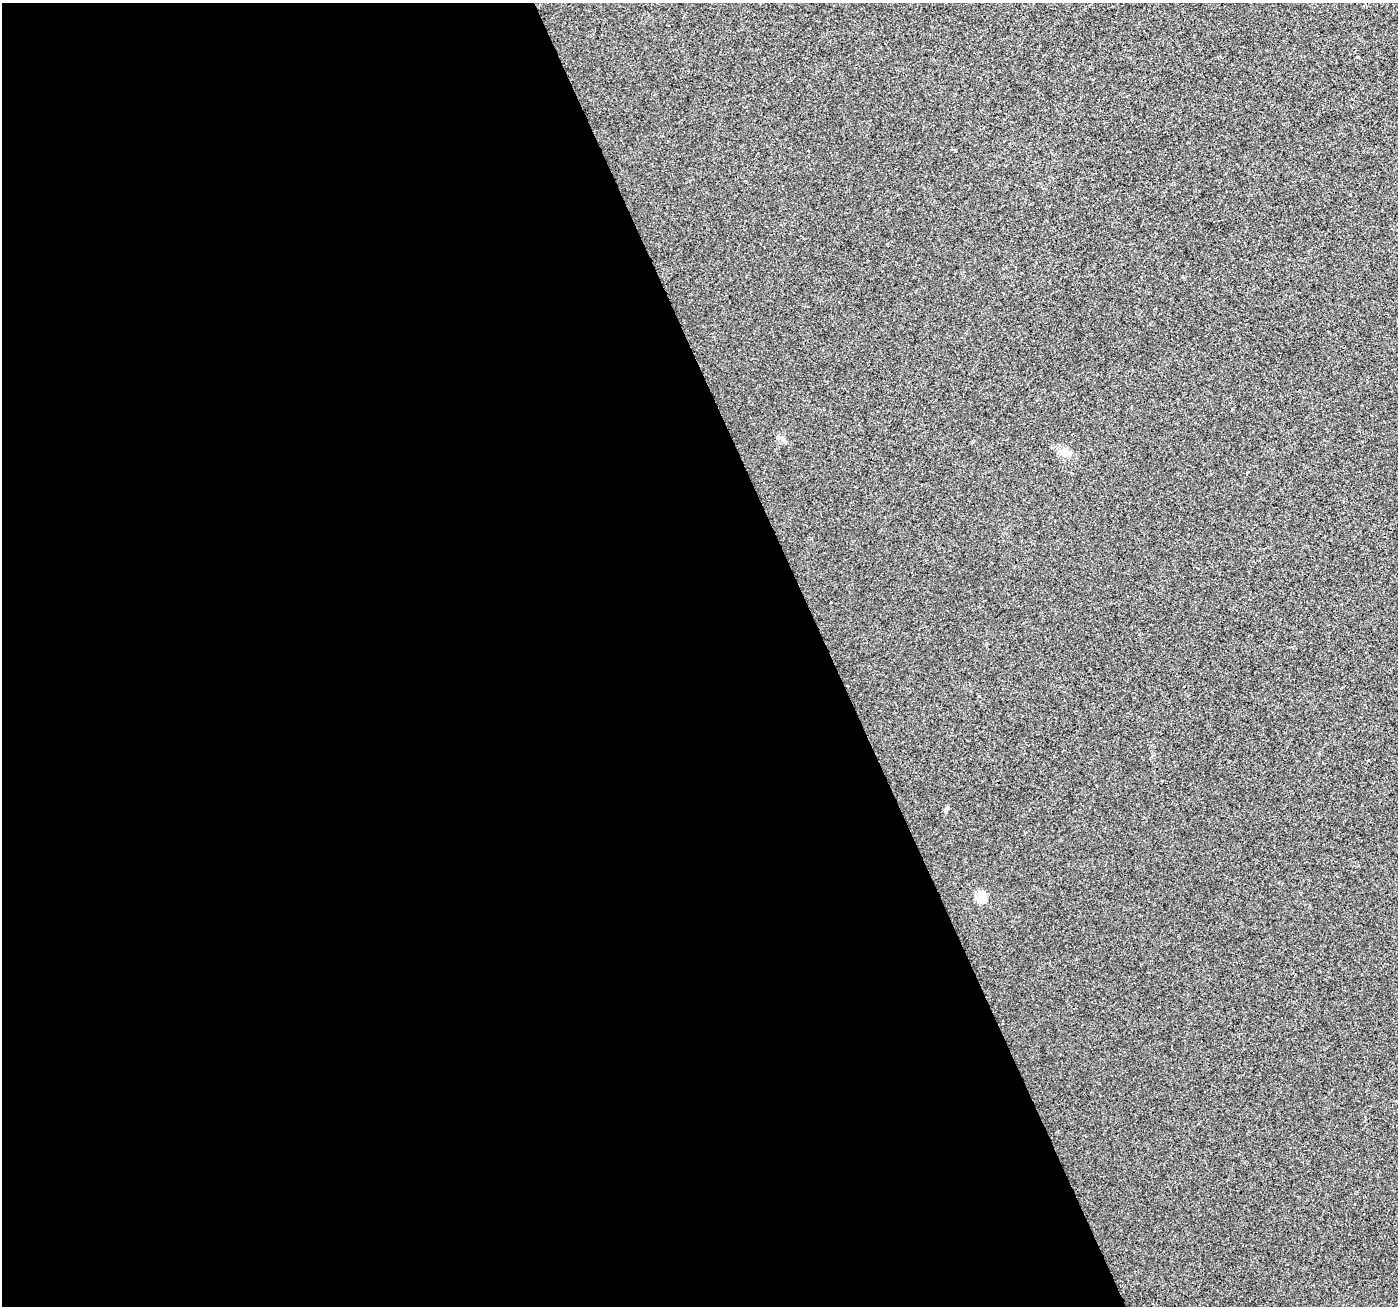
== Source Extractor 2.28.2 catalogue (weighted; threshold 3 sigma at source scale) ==
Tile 9 of 4 x 4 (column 1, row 3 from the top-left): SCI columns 3-1398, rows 1388-2691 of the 5596 x 5449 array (HDU 1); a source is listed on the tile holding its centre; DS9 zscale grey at full resolution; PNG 1400 x 1308 px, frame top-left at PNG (2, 3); no overlay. Shown black and unused: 59% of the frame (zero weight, under 3 of 4 exposures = <1% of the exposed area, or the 3 px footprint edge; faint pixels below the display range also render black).
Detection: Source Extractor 2.28.2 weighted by HDU 2 'WHT'; one run over the whole footprint, this tile lists its part. Background 0.00326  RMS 0.0033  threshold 0.0148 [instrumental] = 3 sigma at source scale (4.5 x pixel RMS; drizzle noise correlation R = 1.50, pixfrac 1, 0.0396/0.0396 arcsec/px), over >= 5 px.
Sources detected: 4; all 4 listed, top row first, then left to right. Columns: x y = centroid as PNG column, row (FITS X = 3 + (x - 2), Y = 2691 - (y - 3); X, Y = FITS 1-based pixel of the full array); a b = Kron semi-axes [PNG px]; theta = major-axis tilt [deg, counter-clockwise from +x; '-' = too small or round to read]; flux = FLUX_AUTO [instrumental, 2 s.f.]
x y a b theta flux
780 438 11 5 -7 0.9
1066 453 20 8 -14 2.6
945 810 6 4 72 0.55
981 897 5 5 - 20